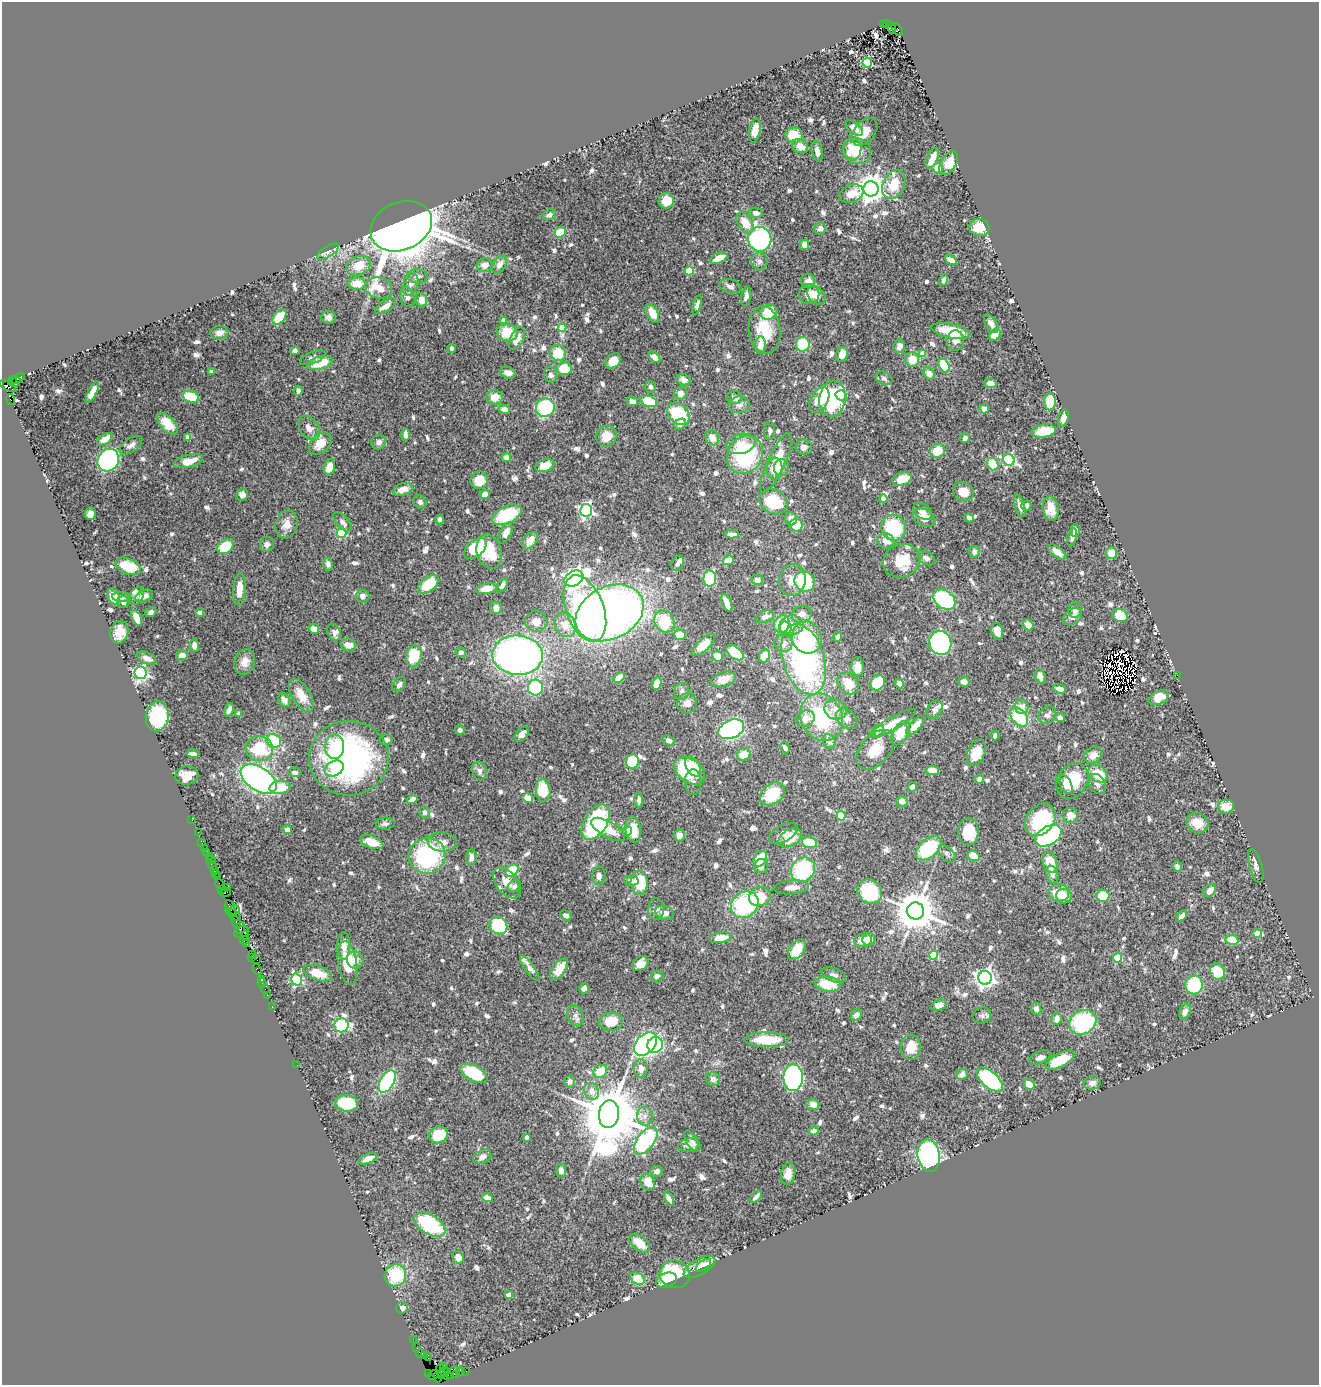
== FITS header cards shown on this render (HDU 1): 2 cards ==
NAXIS1  =                 1317
NAXIS2  =                 1383

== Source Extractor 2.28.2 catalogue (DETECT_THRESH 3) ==
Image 1317 x 1383 px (HDU 1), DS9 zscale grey, 1 PNG px = 1 image px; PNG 1321 x 1387 px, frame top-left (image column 1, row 1383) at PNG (2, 2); each listed source drawn as its Kron ellipse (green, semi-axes under 4 px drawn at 4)
Background 0.83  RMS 0.026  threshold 0.0795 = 3 sigma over >= 5 px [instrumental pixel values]
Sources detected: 847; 7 with non-positive FLUX_AUTO (blend fragments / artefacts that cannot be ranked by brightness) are neither listed nor drawn; of the other 840, the 500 brightest by FLUX_AUTO listed and drawn (340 fainter detections omitted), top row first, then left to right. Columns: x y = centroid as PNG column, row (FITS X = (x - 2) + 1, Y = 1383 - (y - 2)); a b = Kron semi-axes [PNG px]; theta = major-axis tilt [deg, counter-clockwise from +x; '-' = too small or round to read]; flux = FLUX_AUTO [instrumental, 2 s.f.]
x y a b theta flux
887 24 4 3 - 120
883 25 3 3 - 130
891 28 6 3 -76 280
897 29 7 4 -51 250
867 62 5 5 - 130
854 128 10 5 -38 16
755 131 12 5 79 18
864 132 16 10 50 29
794 135 9 7 -5 46
800 146 8 6 -34 15
852 149 11 9 89 22
817 151 10 5 -79 12
857 151 14 13 - 61
933 158 11 5 65 21
949 163 13 7 59 29
938 168 5 5 - 18
894 185 15 10 63 39
871 189 7 7 - 2400
852 194 12 8 21 33
666 201 8 7 - 36
756 213 7 5 -12 9.2
549 215 7 5 20 6.6
745 223 11 7 -59 27
401 226 32 24 23 3600
979 227 10 8 -9 37
820 228 6 6 - 8.7
560 232 6 5 - 40
760 239 12 11 - 410
804 245 5 4 - 13
328 252 12 5 32 7.8
719 258 9 5 23 26
951 260 6 4 -28 16
759 261 8 8 - 7.4
485 265 8 7 - 9.4
500 265 10 6 57 11
358 266 13 9 26 31
689 271 4 4 - 74
417 276 10 7 -2 7.7
943 280 6 4 75 6.4
808 281 7 7 - 11
357 284 8 6 -2 29
410 284 11 7 72 8.9
730 286 11 7 -14 8.1
379 288 13 10 -14 51
809 294 10 10 - 17
816 295 10 7 -48 18
746 296 9 5 79 9.2
407 297 10 7 -74 6.9
421 300 7 5 -81 16
697 305 10 4 76 7.8
385 306 12 5 31 18
769 312 9 7 19 50
652 313 10 6 -62 24
279 317 9 5 53 51
329 317 7 6 - 8.8
503 320 4 4 - 14
991 324 10 5 -57 11
562 328 4 4 - 54
765 330 24 16 -82 63
951 331 20 7 -11 58
507 332 10 8 -13 46
219 333 9 6 8 12
995 335 7 5 49 24
517 339 12 6 62 19
955 341 10 8 84 12
803 344 7 7 - 74
760 345 8 5 87 13
899 346 7 5 81 13
452 348 4 3 - 6.4
295 351 5 3 - 7.2
558 353 8 8 - 41
842 354 8 5 69 22
923 354 4 4 - 33
655 357 7 4 -44 13
313 358 13 6 22 7.6
912 360 7 7 - 29
613 361 9 6 44 25
320 363 13 6 17 48
944 366 7 5 -60 79
564 369 7 6 - 42
212 371 4 4 - 12
508 373 8 5 -14 12
929 373 6 5 - 15
551 375 8 6 -79 8
884 378 9 6 -25 6.6
17 379 8 4 24 180
683 380 7 5 -27 10
12 381 5 3 - 170
16 382 5 3 - 220
990 383 6 5 - 11
8 386 9 3 -27 220
651 387 6 5 - 6.3
298 391 5 4 - 6.2
92 392 12 4 62 14
680 393 6 6 - 14
841 395 5 5 - 23
191 397 8 5 -19 61
495 397 8 7 - 22
735 398 8 6 -11 9.7
11 399 5 3 - 340
832 399 18 13 82 250
819 400 14 8 62 49
632 401 6 4 -11 10
649 401 8 5 -17 63
1050 402 8 5 86 75
739 405 11 8 10 9.3
545 408 9 9 - 160
504 409 6 4 -12 13
984 409 4 4 - 19
678 414 13 9 -45 120
1063 418 8 5 76 12
167 424 13 7 -46 29
680 424 6 5 - 7.7
309 428 14 9 -55 12
770 431 8 5 -90 6.2
1044 431 12 6 10 50
405 435 6 4 89 9.5
606 436 10 10 - 24
188 438 4 4 - 23
712 438 8 6 -57 15
965 438 5 4 - 7.7
105 439 8 5 33 17
379 442 7 7 - 8.1
320 444 13 9 42 22
741 444 15 10 16 25
131 445 13 6 36 9.5
804 447 8 7 - 9.5
938 451 7 6 - 34
745 455 20 17 58 190
506 457 5 4 - 8.1
108 460 12 10 54 350
1009 460 6 5 - 270
188 461 15 6 15 30
776 463 32 8 65 66
993 464 6 5 - 47
545 466 10 6 15 26
329 467 8 5 75 25
781 468 8 7 - 21
774 469 11 8 84 26
902 479 10 6 18 29
479 480 9 8 - 34
403 489 10 6 15 19
963 492 10 9 - 24
485 494 5 4 - 13
242 495 6 6 - 9.3
883 499 4 4 - 18
420 502 7 6 - 6.6
773 502 14 12 -30 78
1020 506 11 5 -74 10
1026 506 5 4 - 8.6
1051 508 12 8 -82 19
586 510 6 6 - 420
923 511 10 7 -41 10
90 514 6 5 - 12
507 515 16 8 25 100
924 518 12 8 -29 21
969 518 5 4 - 8.9
440 519 5 4 - 6.1
791 519 7 6 - 15
342 522 11 6 -49 7.5
287 524 14 11 73 17
796 525 6 6 - 34
894 528 13 12 - 110
1075 530 6 4 89 8
341 533 5 5 - 140
506 533 11 6 65 17
732 534 7 4 -2 11
1072 537 9 4 77 8.1
530 541 10 6 52 21
886 541 9 7 -33 14
267 544 7 7 - 7.3
225 546 9 6 35 62
475 548 13 8 40 94
489 552 17 12 -74 60
974 552 6 5 - 8.9
1057 552 10 5 -35 13
1111 553 6 5 - 31
926 558 9 6 -27 6.9
728 560 5 4 - 23
902 561 19 16 22 47
678 563 8 6 62 6.7
328 564 6 4 -77 7.5
128 566 13 8 -23 66
574 578 10 7 30 850
710 578 8 6 89 160
757 580 6 5 - 8.7
792 580 16 13 81 23
805 581 10 9 - 100
428 584 12 7 38 58
502 585 8 4 57 7.1
239 589 16 6 86 23
486 589 10 5 12 27
113 596 8 6 -68 21
137 596 9 6 65 6.7
144 596 9 5 23 13
363 596 7 6 - 7.7
121 597 9 5 -5 6.4
944 600 12 9 -38 160
123 602 6 6 - 7.3
727 603 9 4 -68 19
496 608 6 5 - 13
585 608 35 19 -70 430
1075 610 8 6 76 9.1
151 612 6 5 - 6.3
200 613 4 4 - 8.9
610 613 36 26 27 1400
802 614 10 8 17 13
1120 616 8 6 -25 45
765 617 9 6 21 8.5
1072 617 10 7 33 10
137 618 8 4 -67 27
536 621 11 10 - 19
664 621 11 9 -60 82
782 624 9 7 69 54
565 625 12 10 -68 26
791 625 12 10 11 18
1028 625 6 5 - 17
785 628 6 6 - 12
314 629 5 5 - 15
997 631 8 6 -76 14
119 632 11 8 73 28
334 632 9 6 -65 6.7
680 635 5 5 - 29
807 637 16 15 - 140
838 637 5 4 - 10
783 643 9 9 - 11
940 643 12 11 - 390
194 645 7 5 -86 12
348 645 8 6 -15 13
703 645 15 6 44 28
461 652 5 5 - 6.4
735 653 10 6 -37 68
182 655 6 5 - 11
518 655 25 19 -4 900
414 656 11 7 77 73
717 656 5 5 - 26
764 656 7 5 64 41
147 658 10 5 -25 12
804 659 36 20 -73 420
245 662 13 10 71 17
858 667 9 6 -83 21
141 673 6 6 - 430
1177 675 2 2 - 29
619 677 6 4 43 20
1040 677 7 5 -71 11
723 679 13 7 17 24
964 682 5 5 - 9.1
848 683 12 9 -47 33
878 683 8 6 50 67
899 683 5 4 - 9.5
657 684 6 4 75 26
399 685 8 6 55 8.9
535 688 8 7 - 150
1059 689 6 4 -19 13
682 691 8 7 - 7.3
301 695 19 9 -59 30
1159 698 10 6 26 33
284 700 7 5 -62 14
687 703 10 9 - 14
1021 707 7 7 - 15
835 709 11 10 - 16
935 709 10 7 58 11
229 710 7 4 69 6.3
239 714 4 4 - 8
1047 715 9 7 42 7.9
157 716 15 11 81 120
822 717 24 20 -63 160
1019 717 11 7 -50 84
1060 717 5 4 - 8.1
847 718 11 8 -43 14
805 719 10 8 24 18
893 724 27 6 30 38
915 726 12 5 47 23
731 729 13 9 24 330
460 730 5 4 - 6.4
878 730 7 5 52 6.8
900 733 13 7 60 38
522 734 8 5 50 9.8
995 736 4 4 - 7.3
386 740 6 5 - 9.1
668 740 6 5 - 7.2
274 741 7 6 - 120
829 741 7 6 - 8.7
335 747 12 9 86 28
785 747 6 4 -61 8.2
259 748 13 12 - 90
875 750 23 14 48 39
976 753 14 8 70 32
193 754 6 4 -2 7.8
744 754 7 6 - 24
1093 755 10 7 36 14
349 758 40 37 4 540
632 761 7 6 - 70
693 767 11 6 -60 35
334 769 10 7 27 18
932 770 6 4 -1 28
480 771 9 7 -76 9
690 771 17 11 -35 110
295 772 6 5 - 7.2
1098 774 10 8 -39 48
187 775 11 9 9 27
259 779 20 11 -33 660
979 779 5 4 - 7.5
1072 781 19 15 58 62
693 782 13 8 -89 12
1097 784 11 7 -60 8.8
1066 785 10 5 -66 14
280 787 10 7 4 37
912 787 5 4 - 6.8
543 790 11 7 -84 49
772 794 13 10 38 64
528 798 5 5 - 17
412 799 5 4 - 9.9
639 800 7 4 -90 7.5
902 801 6 5 - 14
1226 806 8 7 - 28
424 812 6 5 - 8.8
1070 815 8 7 - 18
841 816 4 4 - 97
192 820 2 2 - 6.2
1040 820 18 13 50 120
596 822 19 11 59 210
1197 823 11 9 -24 23
385 824 9 6 2 7
608 829 19 8 -30 33
633 829 13 7 -81 31
287 830 4 4 - 11
627 831 5 4 - 10
198 832 2 2 - 15
968 832 14 10 -89 59
783 833 15 8 30 9.6
679 835 6 5 - 11
1048 836 14 9 30 270
790 838 12 8 31 40
372 842 12 6 -20 32
442 842 14 9 -7 17
809 842 8 5 -15 46
202 843 4 2 - 34
205 848 3 2 - 24
929 848 15 9 43 120
207 852 4 3 - 110
947 854 10 6 -45 6.3
210 856 2 2 - 11
427 856 18 18 - 220
974 856 6 5 - 31
471 857 8 5 85 11
760 859 8 6 57 50
211 860 4 2 - 28
1050 862 11 7 -72 50
212 865 4 3 - 120
761 866 7 6 - 8.3
1256 866 18 6 -75 9.7
1177 867 5 4 - 6.9
214 870 3 2 - 61
512 870 7 5 41 75
803 870 13 11 48 150
216 874 4 3 - 63
1052 875 9 5 -75 6.7
599 876 9 6 84 7.2
217 877 4 2 - 91
631 881 7 5 -10 7
507 883 18 10 -52 23
639 883 12 8 -86 64
220 884 5 3 - 99
514 886 7 5 31 6.4
227 887 2 2 - 80
792 887 17 7 5 17
222 890 3 3 - 64
1210 891 7 5 50 17
225 892 5 3 - 100
870 892 13 11 -47 110
1059 893 10 8 -5 38
760 896 11 9 23 44
1064 896 8 7 - 17
1103 896 6 6 - 58
745 905 14 12 41 190
230 908 8 3 -64 210
656 909 11 8 89 7.4
234 910 5 4 - 130
915 911 9 8 - 6200
665 913 9 7 -20 16
233 914 9 3 -37 45
566 915 6 4 -28 6.4
1181 916 7 4 47 8.4
236 922 6 3 -69 210
498 925 9 8 - 110
240 928 6 3 64 240
241 932 7 5 22 230
1257 934 5 4 - 26
245 936 4 3 - 81
721 938 11 5 7 30
869 939 6 6 - 22
245 940 4 3 - 100
863 940 9 6 11 23
1232 940 6 5 - 46
246 944 3 2 - 44
344 946 14 6 89 17
797 950 11 7 53 37
252 954 2 2 - 25
934 955 4 4 - 85
252 958 2 2 - 26
1118 958 4 4 - 68
257 960 2 2 - 24
355 960 9 8 - 16
348 963 22 9 -81 47
640 964 9 6 39 15
530 968 15 5 -54 11
257 969 5 3 - 77
559 969 13 6 55 29
1217 971 8 7 - 52
318 973 15 7 -18 28
834 975 13 6 -20 8.6
657 976 6 5 - 6.7
985 978 7 7 - 970
261 979 3 2 - 61
297 980 6 5 - 190
262 983 4 2 - 70
828 984 13 7 -8 53
1194 985 9 9 - 100
584 988 5 4 - 12
265 989 4 3 - 28
267 995 2 2 - 35
939 1005 8 5 19 12
272 1006 3 2 - 38
1036 1009 6 5 - 8.3
1185 1012 8 5 70 7.7
856 1015 6 5 - 10
575 1016 11 7 -66 7.9
982 1016 9 8 - 6.4
1057 1018 6 5 - 11
611 1022 12 9 7 35
1083 1022 14 11 30 170
341 1025 7 7 - 250
766 1040 22 7 -1 55
645 1044 13 9 48 450
655 1045 8 7 - 190
911 1047 12 10 86 27
1040 1057 11 6 23 7.4
1060 1060 16 7 27 61
297 1065 3 2 - 11
641 1068 9 6 -90 12
600 1072 7 6 - 35
474 1073 14 8 -28 75
962 1074 6 5 - 15
793 1078 13 9 -90 510
713 1079 7 6 - 7.8
990 1080 16 8 -41 240
387 1082 12 7 60 260
569 1082 6 5 - 9.4
1092 1083 8 6 7 12
1029 1084 6 4 -49 28
592 1091 8 7 - 14
347 1103 11 8 -8 100
813 1104 6 5 - 13
609 1114 14 10 83 18000
645 1116 9 8 - 8.7
814 1131 5 4 - 12
438 1135 9 8 - 56
526 1137 4 3 - 9.7
646 1141 16 8 52 230
692 1141 12 5 -57 6.9
689 1145 10 6 5 9.8
929 1156 16 11 -83 380
482 1157 10 6 28 11
368 1159 10 5 23 13
561 1170 7 5 -84 13
657 1171 6 5 - 7.4
788 1174 11 7 80 16
648 1182 9 7 -61 28
756 1197 7 4 47 7.9
487 1198 5 4 - 14
669 1199 8 4 -63 7.2
430 1225 17 9 -32 140
639 1243 12 7 -39 26
458 1258 6 5 - 18
703 1265 9 4 35 9.1
699 1267 18 8 29 26
675 1274 15 13 -17 110
395 1275 11 10 - 84
637 1278 7 5 -34 47
666 1280 11 7 19 26
509 1295 4 4 - 16
402 1308 6 5 - 8.3
413 1339 2 2 - 24
417 1348 2 2 - 14
420 1354 4 3 - 91
424 1356 2 2 - 50
428 1358 2 2 - 48
444 1367 2 2 - 30
440 1370 7 3 -81 59
445 1371 5 3 - 65
460 1371 4 3 - 76
466 1371 2 2 - 26
453 1373 7 5 45 72
428 1374 3 2 - 19
456 1374 3 3 - 100
433 1375 6 3 35 69
441 1375 3 3 - 41
448 1375 3 2 - 42
438 1377 5 3 - 33
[340 fainter detections neither listed nor drawn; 7 non-positive-flux detections neither listed nor drawn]